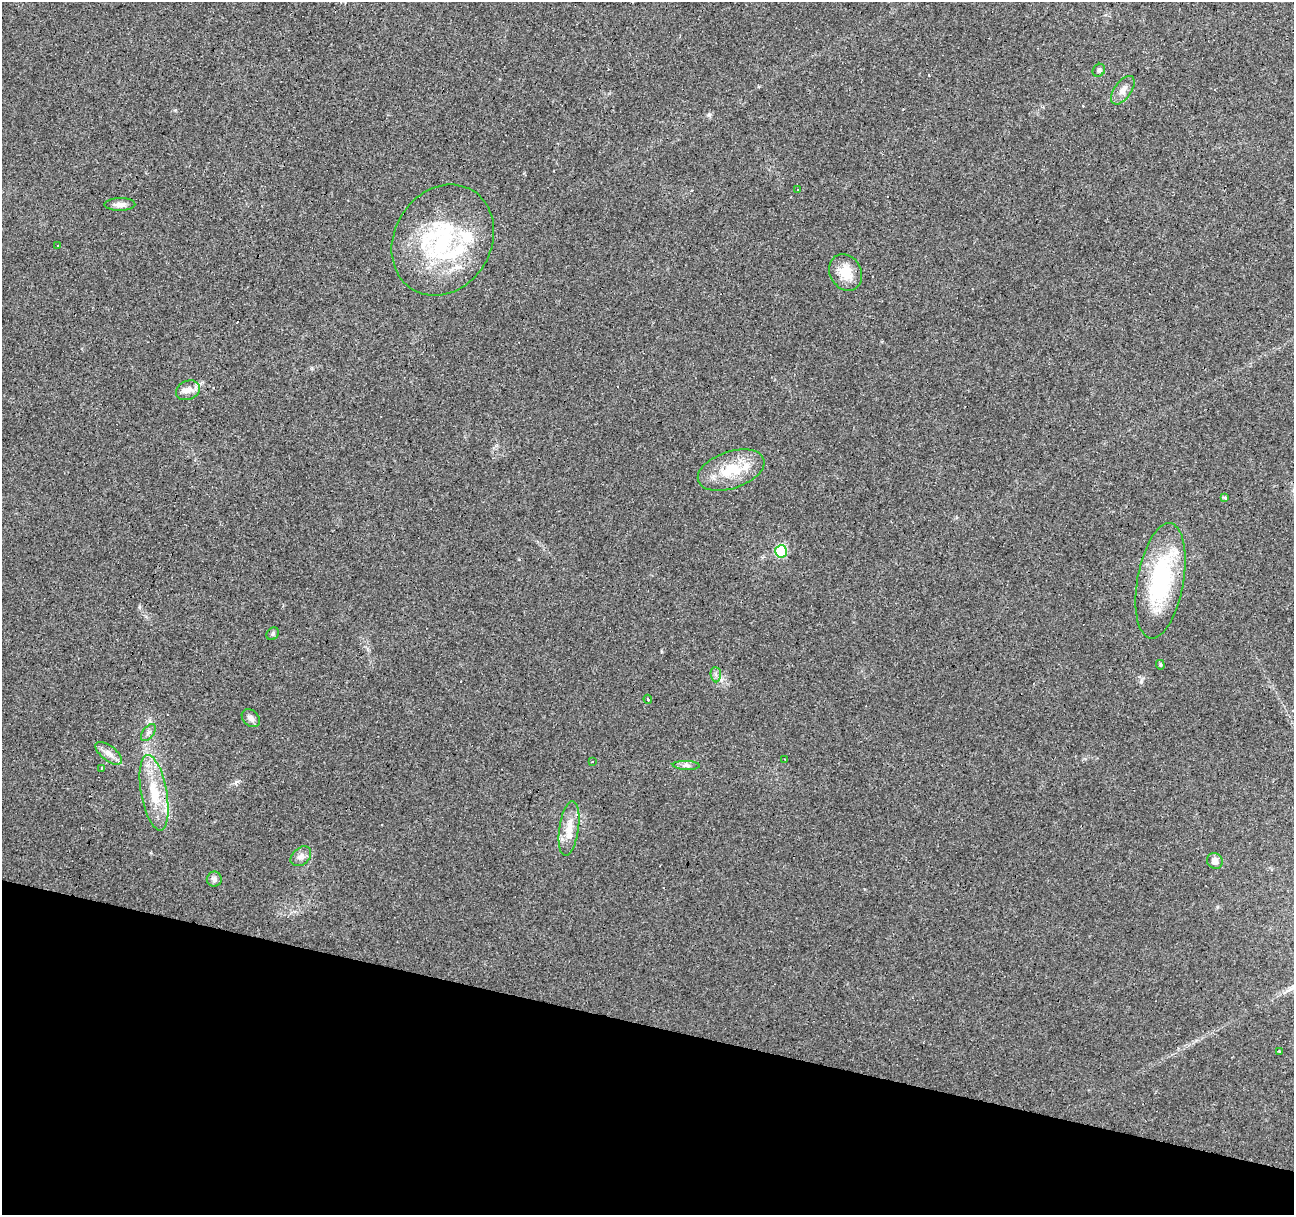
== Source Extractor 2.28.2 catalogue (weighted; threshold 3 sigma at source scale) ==
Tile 15 of 4 x 4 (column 3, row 4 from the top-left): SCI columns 2583-3874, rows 217-1429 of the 5169 x 5349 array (HDU 1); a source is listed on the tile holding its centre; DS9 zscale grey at full resolution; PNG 1296 x 1217 px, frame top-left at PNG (2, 2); each listed source drawn as its Kron ellipse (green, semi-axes under 4 px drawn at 4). Shown black and unused: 16% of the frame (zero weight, under 3 of 4 exposures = <1% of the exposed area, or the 3 px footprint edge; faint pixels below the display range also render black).
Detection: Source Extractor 2.28.2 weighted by HDU 2 'WHT'; one run over the whole footprint, this tile lists its part. Background 0.0242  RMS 0.0031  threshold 0.0138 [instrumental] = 3 sigma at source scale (4.5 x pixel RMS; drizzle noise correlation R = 1.50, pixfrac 1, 0.0396/0.0396 arcsec/px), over >= 5 px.
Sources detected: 40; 6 cosmic-ray / hot-pixel residue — neither listed nor drawn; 5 inside a brighter listed object's ellipse — not listed separately; the other 29 listed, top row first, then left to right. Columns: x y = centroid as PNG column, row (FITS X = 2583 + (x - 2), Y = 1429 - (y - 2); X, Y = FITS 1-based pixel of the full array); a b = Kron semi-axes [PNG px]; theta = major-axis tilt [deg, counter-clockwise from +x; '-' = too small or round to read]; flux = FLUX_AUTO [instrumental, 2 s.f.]
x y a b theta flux
1099 70 7 6 - 0.71
1123 90 16 8 54 2.2
797 190 3 2 - 0.31
120 204 15 6 1 1.7
443 240 58 48 59 41
58 246 3 2 - 0.49
846 272 19 15 -60 6
188 390 12 9 23 2.2
731 470 34 18 19 11
1225 497 3 3 - 3.2
781 551 6 6 - 19
1160 581 58 23 80 34
273 634 7 5 47 0.57
1160 665 5 4 - 0.43
716 675 7 5 -86 0.98
648 699 4 3 - 0.42
251 718 10 7 -44 1.4
148 733 10 5 53 1
109 753 16 7 -39 2.2
785 759 3 2 - 0.26
593 762 3 3 - 0.73
686 765 13 4 -2 1.2
101 769 3 2 - 0.51
154 793 38 13 -80 10
569 829 27 9 82 5
301 856 11 8 41 1.5
1215 861 8 7 - 1.8
214 879 7 7 - 0.84
1279 1052 3 3 - 0.72
Unlisted compact peaks at least as high as the median listed source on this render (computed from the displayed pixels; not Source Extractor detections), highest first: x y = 709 115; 1141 682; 139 606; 175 110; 1217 907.